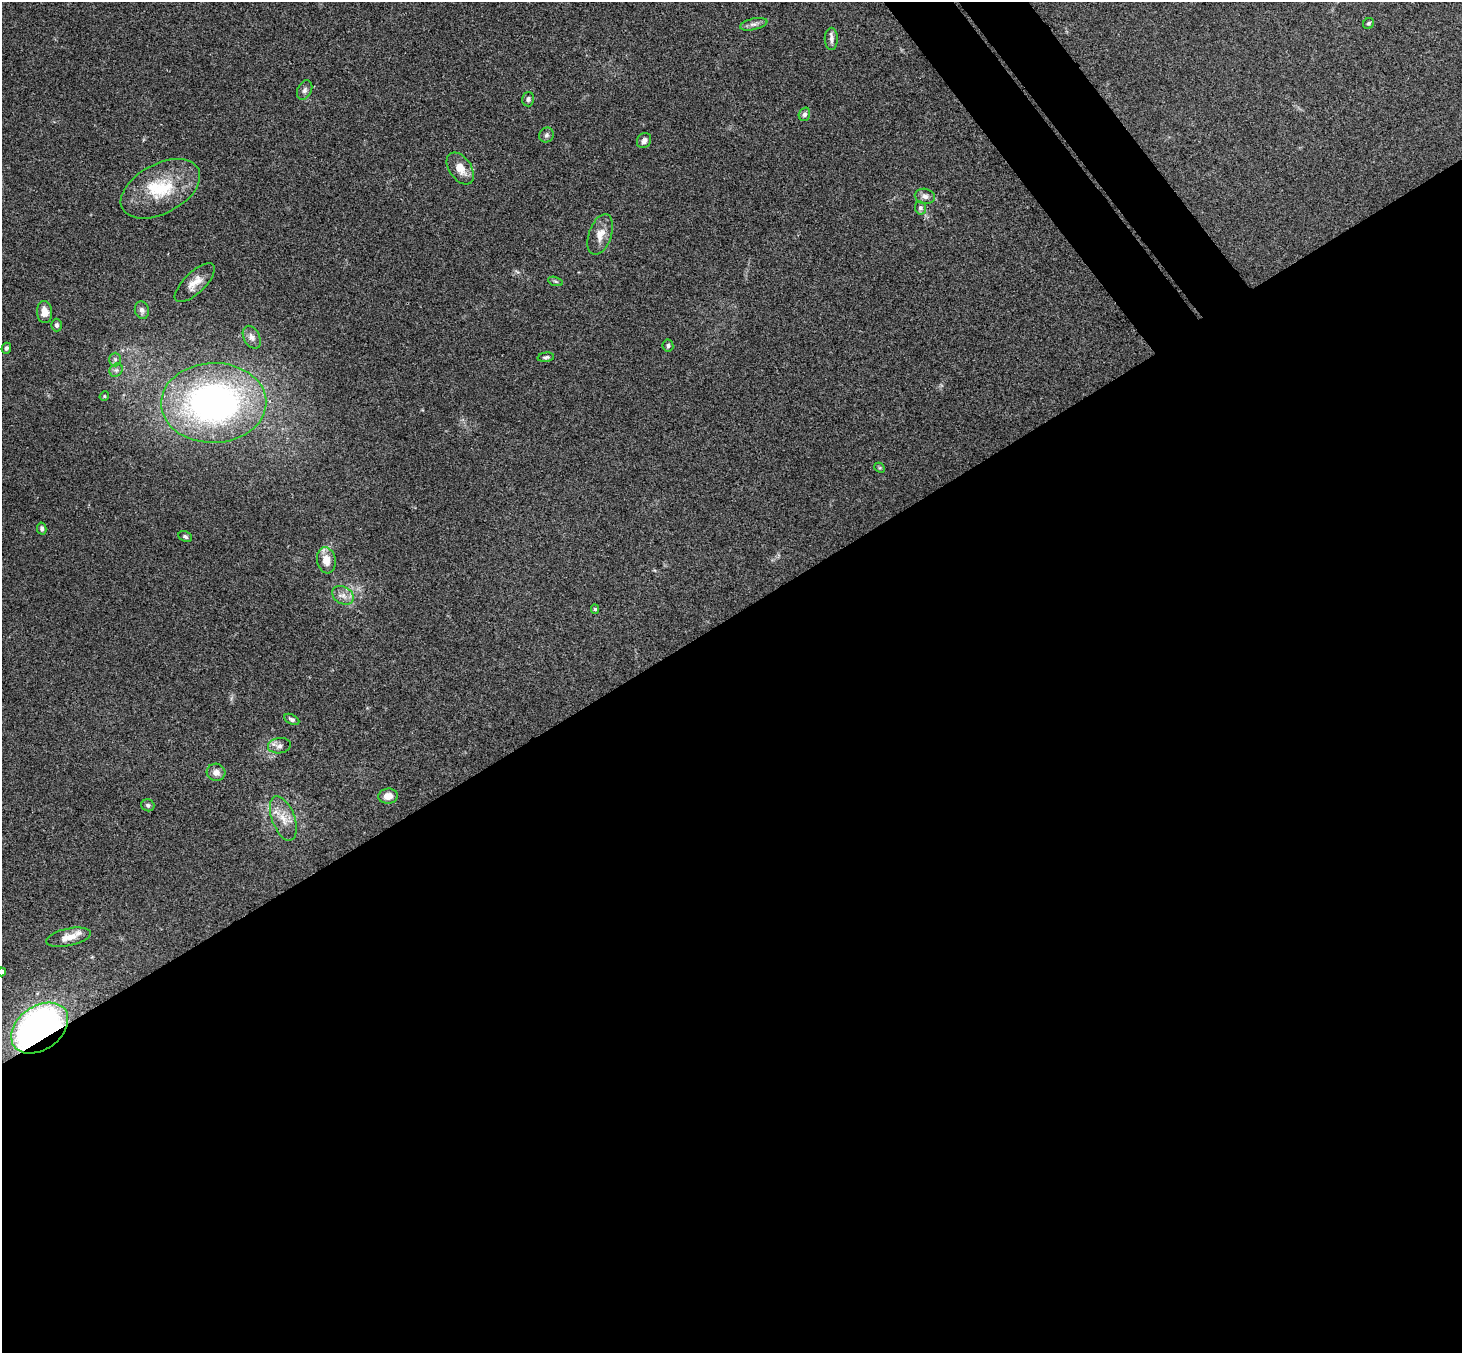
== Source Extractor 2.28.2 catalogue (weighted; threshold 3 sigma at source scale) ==
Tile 15 of 4 x 4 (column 3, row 4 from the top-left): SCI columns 2976-4435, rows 331-1681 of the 5946 x 5927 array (HDU 1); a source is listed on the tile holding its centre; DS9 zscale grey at full resolution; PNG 1464 x 1355 px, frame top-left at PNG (2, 2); each listed source drawn as its Kron ellipse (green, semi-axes under 4 px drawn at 4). Shown black and unused: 57% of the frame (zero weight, under 3 of 4 exposures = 6% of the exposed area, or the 3 px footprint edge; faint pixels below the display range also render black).
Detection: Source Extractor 2.28.2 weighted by HDU 2 'WHT'; one run over the whole footprint, this tile lists its part. Background 0.204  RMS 0.0083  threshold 0.0372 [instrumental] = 3 sigma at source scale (4.5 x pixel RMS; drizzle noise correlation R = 1.50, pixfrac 1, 0.05/0.05 arcsec/px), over >= 5 px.
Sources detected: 42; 1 inside a brighter listed object's ellipse — not listed separately; the other 41 listed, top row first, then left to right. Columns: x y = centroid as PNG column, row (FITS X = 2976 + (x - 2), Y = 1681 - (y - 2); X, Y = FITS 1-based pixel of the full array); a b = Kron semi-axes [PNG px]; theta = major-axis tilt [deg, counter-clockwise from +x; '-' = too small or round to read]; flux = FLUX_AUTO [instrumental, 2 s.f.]
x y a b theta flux
1369 23 6 5 - 1.4
754 24 14 5 13 3.5
831 39 11 6 -90 3.5
305 90 10 7 64 2.8
528 99 7 6 - 2
804 114 7 5 69 2.4
546 135 8 7 - 2.3
644 141 8 6 53 3.4
460 169 18 11 -55 11
160 189 43 24 28 44
925 196 10 7 -12 3.7
920 208 6 5 - 2.5
600 235 21 11 70 9.9
555 281 8 3 -19 1.3
195 283 26 10 44 10
142 310 9 7 -74 3.1
45 312 11 7 -87 7.6
56 325 6 5 - 2
252 337 12 8 -62 4
668 346 6 5 - 1.6
6 348 5 4 - 1.8
546 357 8 4 7 1.9
115 359 7 6 - 1.9
116 370 7 6 - 2.3
104 396 5 4 - 0.89
214 403 52 40 1 280
880 468 6 4 -43 1.1
42 528 6 4 -78 1.9
185 537 7 5 -25 1.7
326 560 13 9 -81 11
343 595 11 8 -30 5.8
595 609 4 4 - 1.3
292 719 8 5 -27 2
279 746 11 7 8 4.2
216 772 9 8 - 5.3
388 796 9 7 6 6.7
148 805 6 6 - 1.9
283 818 23 11 -69 12
68 937 23 8 12 9.8
2 972 4 4 - 5.5
40 1028 31 21 36 390
Overlapping masked pixels (flux is a lower limit): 1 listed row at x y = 40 1028
Isophote crosses this tile's border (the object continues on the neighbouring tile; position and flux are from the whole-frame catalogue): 1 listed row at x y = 2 972